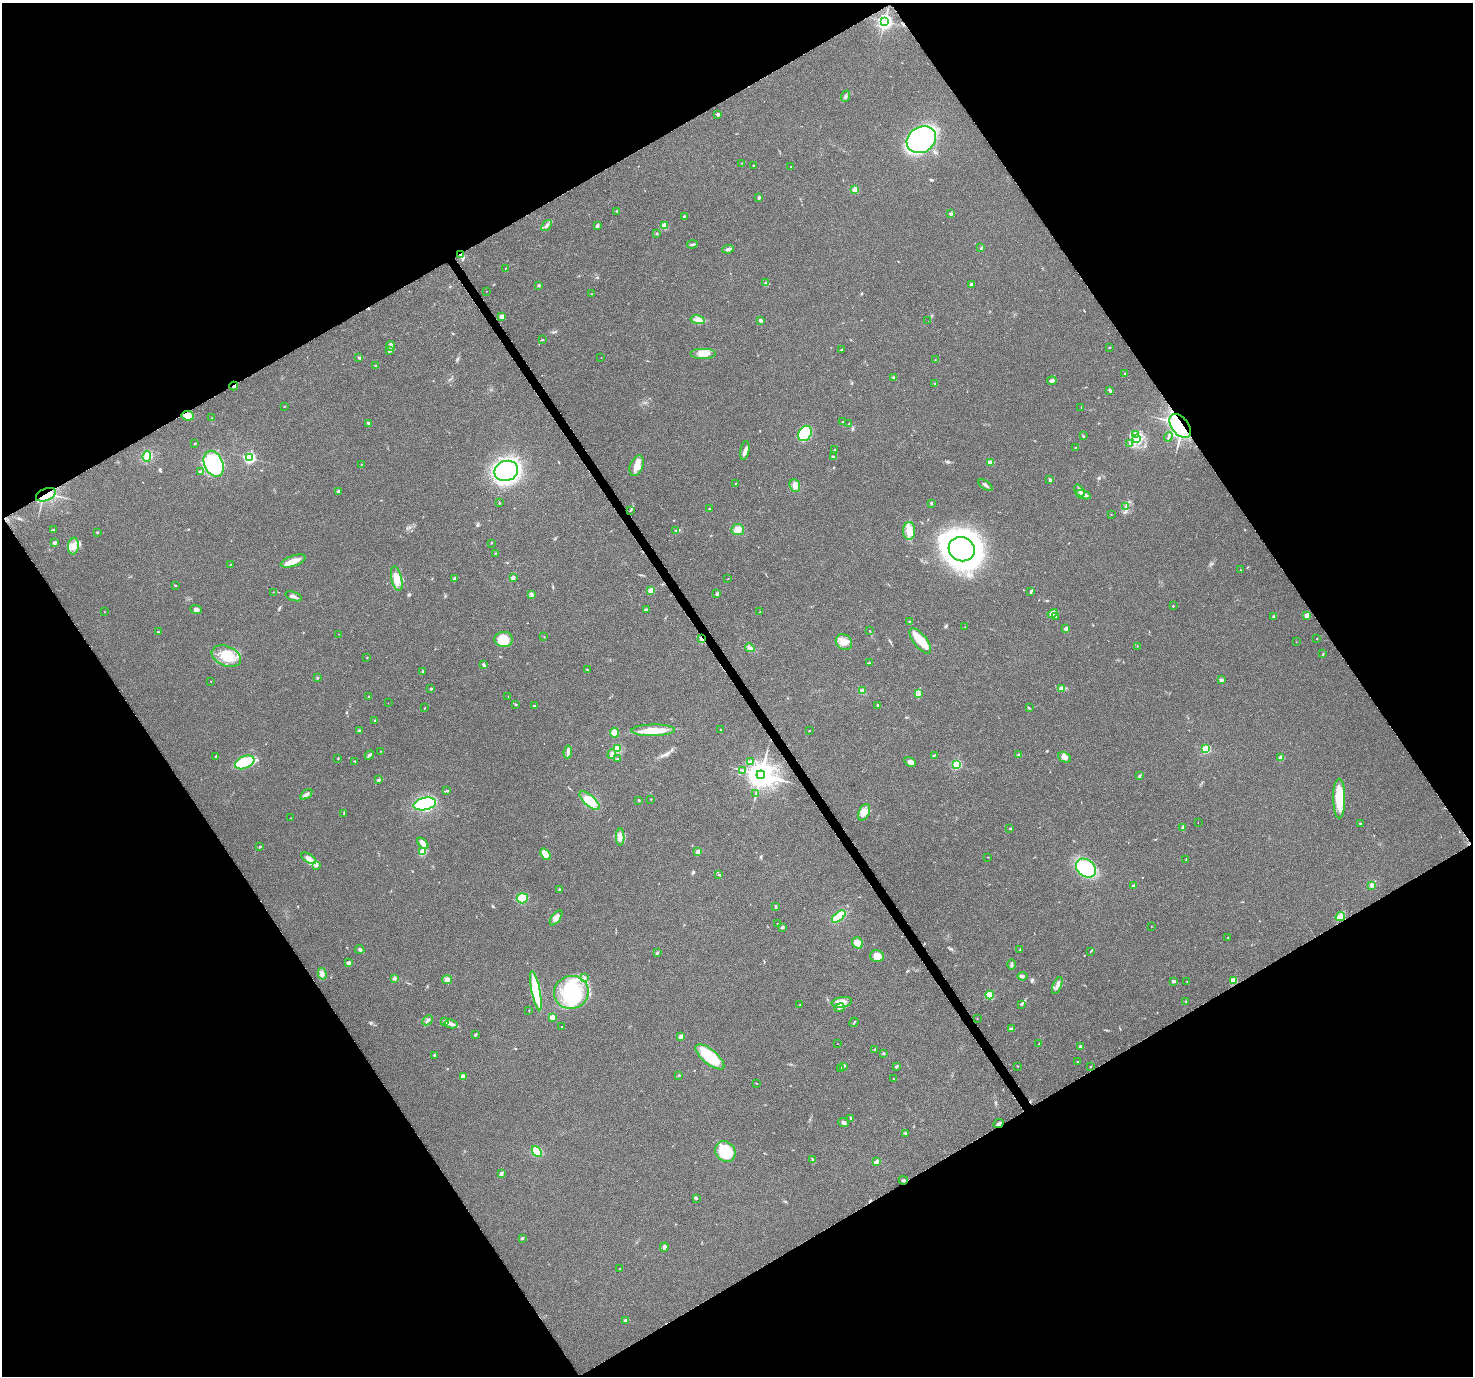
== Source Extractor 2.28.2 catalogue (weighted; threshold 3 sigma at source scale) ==
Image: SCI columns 3-5885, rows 124-5617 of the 5894 x 5802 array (HDU 1 of 3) = the unmasked area's bounding box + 8 px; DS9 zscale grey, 4 x 4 block average (1 PNG px = mean of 4 x 4 image px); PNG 1475 x 1378 px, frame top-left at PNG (2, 3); each listed source drawn as its Kron ellipse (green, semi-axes under 4 px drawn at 4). Shown black and unused: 48% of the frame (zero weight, under 3 of 6 exposures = <1% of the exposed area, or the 3 px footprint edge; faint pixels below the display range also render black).
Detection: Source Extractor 2.28.2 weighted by HDU 2 'WHT'. Background 0.0244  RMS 0.0036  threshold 0.0148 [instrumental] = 3 sigma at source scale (4.09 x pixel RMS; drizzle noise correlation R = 1.36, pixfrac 0.8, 0.0396/0.0396 arcsec/px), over >= 5 px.
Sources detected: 324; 3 inside a brighter object's white glare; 5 cosmic-ray / hot-pixel residue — neither listed nor drawn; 5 coinciding with a brighter row at this scale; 19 inside a brighter listed object's ellipse — not listed separately; the other 292 listed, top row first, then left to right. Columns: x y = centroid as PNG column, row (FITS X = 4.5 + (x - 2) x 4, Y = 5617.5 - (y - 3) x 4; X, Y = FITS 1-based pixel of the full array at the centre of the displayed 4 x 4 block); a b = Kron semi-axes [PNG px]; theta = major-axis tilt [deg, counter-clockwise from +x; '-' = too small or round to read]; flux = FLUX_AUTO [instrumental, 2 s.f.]
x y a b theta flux
885 21 3 2 - 600
845 96 6 2 67 3.3
718 114 3 3 - 2.9
921 140 15 12 34 260
742 163 2 2 - 0.51
753 165 2 2 - 1.6
791 167 2 2 - 0.78
855 190 2 2 - 61
759 197 3 2 - 3
616 211 2 2 - 1.2
951 214 2 2 - 16
684 216 2 2 - 1.4
547 226 6 3 48 5.8
597 226 4 3 - 4
664 226 4 4 - 11
657 234 2 2 - 1.2
692 244 5 2 - 3.2
981 248 2 2 - 2.4
728 249 6 2 7 4.9
461 255 4 3 - 4.6
506 268 2 2 - 0.49
765 283 2 2 - 7.6
971 284 2 2 - 12
539 285 2 2 - 9.8
486 291 2 2 - 0.51
591 294 2 2 - 1.2
502 317 3 3 - 11
698 320 7 4 -12 8.6
761 320 3 3 - 3.7
928 321 2 2 - 1
543 339 2 2 - 0.56
390 346 5 3 - 4.8
1109 347 2 2 - 1.1
841 349 3 2 - 2
389 351 3 2 - 1.6
703 353 13 5 0 19
359 357 3 2 - 2.7
601 358 2 2 - 0.35
935 360 2 2 - 0.62
376 366 3 2 - 1.5
1125 373 2 2 - 1.7
893 377 3 2 - 1.8
1052 381 5 3 - 5
935 383 2 2 - 0.46
234 386 4 2 - 3.3
1110 390 3 2 - 3
284 406 2 2 - 0.93
1081 407 2 2 - 0.58
188 416 6 4 -9 16
212 418 2 2 - 0.76
842 422 2 2 - 1.7
368 423 3 3 - 3.1
849 423 2 2 - 1.2
1180 426 14 8 -51 150
805 433 8 6 56 91
1135 435 2 2 - 2.1
1083 436 3 2 - 2.6
1168 437 5 2 - 2.7
1137 439 3 3 - 5.5
195 443 2 2 - 1.4
1130 443 3 2 - 1.5
1076 448 2 2 - 0.98
745 450 10 3 80 8.5
835 450 2 2 - 0.88
147 456 5 3 - 25
833 457 3 2 - 2.2
250 458 2 2 - 350
990 462 4 4 - 5.6
214 464 13 9 -66 220
361 465 2 2 - 0.64
637 466 11 6 70 22
506 471 12 10 22 660
200 472 3 3 - 3.4
1050 480 2 2 - 4.7
736 483 2 2 - 1.3
986 485 8 2 -34 4.5
795 486 7 5 -66 9.8
338 491 2 2 - 3.9
1080 491 7 2 -54 6.3
46 495 10 6 23 38
1083 495 8 3 -18 11
499 503 2 2 - 1
931 503 3 2 - 2.5
1125 507 3 2 - 2.1
709 509 2 2 - 1.9
630 511 2 2 - 0.46
1111 514 2 2 - 0.65
54 530 4 2 - 2.3
738 530 6 5 - 16
675 531 3 2 - 1.5
909 531 9 6 89 20
97 532 2 2 - 1.7
54 543 2 2 - 15
491 543 2 2 - 0.51
73 546 8 5 84 14
962 549 13 12 - 810
495 553 2 2 - 0.87
293 561 13 5 19 22
230 565 2 2 - 0.83
1240 570 2 2 - 1.2
454 578 3 2 - 2.3
513 578 4 3 - 3.9
397 579 12 5 -77 23
728 579 2 2 - 0.66
176 585 2 2 - 0.83
651 591 2 2 - 61
1031 591 4 2 - 2.4
273 592 2 2 - 0.66
717 594 2 2 - 18
532 595 2 2 - 1
293 596 8 2 -19 5.4
1173 606 2 2 - 1.9
646 609 3 2 - 1.7
196 610 6 4 -20 6.5
104 612 2 2 - 0.49
760 612 3 2 - 1.1
1053 614 5 4 - 10
1307 615 2 2 - 33
1056 617 2 2 - 0.89
1273 617 3 2 - 2.3
910 622 2 2 - 0.95
965 627 2 2 - 0.84
1066 629 2 2 - 27
869 631 2 2 - 0.53
158 632 3 2 - 1.6
339 634 2 2 - 0.61
544 637 2 2 - 0.58
504 639 9 7 -1 43
701 639 3 3 - 3.2
1317 639 2 2 - 0.96
920 641 15 6 -52 32
844 642 9 7 -40 17
1296 642 2 2 - 0.47
1137 646 2 2 - 0.49
750 648 5 3 - 4.8
1323 654 3 2 - 1.1
226 656 15 10 -22 45
367 658 2 2 - 1
869 663 3 2 - 1.2
484 665 3 2 - 4.7
587 670 3 2 - 1.2
422 671 3 2 - 1.2
317 678 2 2 - 1.3
1221 680 2 2 - 17
211 681 2 2 - 0.76
1061 688 4 2 - 3
431 689 2 2 - 5.2
862 691 4 3 - 5.1
919 693 2 2 - 1.8
369 697 3 2 - 1.4
508 697 2 2 - 0.41
388 703 2 2 - 0.36
515 705 2 2 - 1.3
878 705 2 2 - 2.5
534 706 3 2 - 1.4
425 708 3 2 - 0.92
1029 708 3 2 - 1.3
375 721 2 2 - 1.9
720 729 2 2 - 0.94
653 730 22 6 1 41
360 731 2 2 - 1.1
809 731 3 2 - 1.1
614 733 5 4 - 12
618 748 3 2 - 3
1206 749 2 2 - 150
381 751 2 2 - 0.55
568 752 6 4 83 7.5
612 754 5 3 - 4.9
369 755 5 2 - 3.6
934 755 2 2 - 1.3
1019 755 3 3 - 2.8
216 756 3 2 - 1.3
1065 757 7 4 -25 9.7
1281 757 2 2 - 25
338 758 2 2 - 1.2
617 759 3 2 - 1.6
355 761 3 2 - 1.3
245 762 10 6 23 100
750 762 3 3 - 2.7
910 762 6 3 -28 9.8
957 764 2 2 - 180
743 770 2 2 - 0.96
761 775 4 4 - 3100
1140 776 3 2 - 1.7
378 780 3 2 - 3.6
447 791 3 2 - 2.7
756 793 2 2 - 1.4
306 794 7 3 37 6
651 799 2 2 - 0.92
1339 799 20 6 -90 52
590 801 12 5 -41 39
639 801 2 2 - 0.64
425 804 11 6 12 140
864 812 9 5 65 14
344 813 3 2 - 1.5
291 818 2 2 - 0.79
1198 823 2 2 - 0.42
1360 823 2 2 - 1.1
1010 828 2 2 - 1.9
1183 828 4 2 - 4.3
620 837 8 4 -89 11
423 843 7 3 -48 13
260 846 4 2 - 1.6
423 852 4 3 - 16
698 852 2 2 - 33
546 854 6 3 -53 26
987 857 2 2 - 0.6
308 858 8 4 -30 9.4
1186 859 2 2 - 1.2
317 865 4 2 - 1.8
1086 868 11 8 -37 100
719 875 2 2 - 2
1372 885 4 3 - 5
1134 886 3 3 - 5.2
559 890 2 2 - 1.1
522 898 5 5 - 48
775 906 4 2 - 2.2
839 916 8 3 39 60
1340 917 5 3 - 11
556 918 9 4 55 10
778 923 2 2 - 0.76
1151 926 2 2 - 0.41
782 927 4 2 - 2.3
1228 937 2 2 - 1.6
857 943 6 5 - 21
360 950 5 3 - 4.3
1020 950 2 2 - 0.83
1091 951 3 2 - 1.2
657 953 3 2 - 2.3
877 956 7 5 -13 20
348 963 2 2 - 22
1012 964 5 3 - 3.7
322 974 6 4 -74 6.8
1022 976 5 2 - 4.3
395 978 3 2 - 2.5
585 978 2 2 - 0.89
447 980 5 4 - 7.9
1233 980 2 2 - 69
1173 981 3 3 - 3
1187 982 2 2 - 0.59
1057 986 9 3 67 7.9
536 991 20 4 -79 99
571 992 17 16 - 120
990 995 4 3 - 18
1185 1001 2 2 - 0.66
842 1002 10 5 8 14
1021 1004 2 2 - 1.9
800 1005 2 2 - 0.86
839 1008 5 3 - 4.3
529 1010 2 2 - 0.98
552 1017 2 2 - 40
977 1018 2 2 - 0.39
427 1020 6 2 43 3.6
445 1021 3 3 - 3.2
854 1022 5 2 - 2
451 1024 7 3 -12 5.9
561 1027 2 2 - 0.64
1011 1029 2 2 - 0.98
475 1035 3 2 - 2.7
681 1036 2 2 - 29
837 1044 2 2 - 0.43
1039 1044 3 2 - 1.4
1080 1047 4 3 - 3.9
875 1049 4 2 - 1.6
883 1053 2 2 - 2.5
434 1055 3 2 - 1.6
710 1057 18 7 -39 72
1078 1062 2 2 - 0.64
843 1066 2 2 - 1.3
897 1066 3 2 - 2.9
1017 1066 2 2 - 0.69
1090 1067 2 2 - 0.74
841 1068 3 2 - 0.8
678 1075 2 2 - 0.65
463 1077 4 3 - 10
893 1079 2 2 - 1.3
757 1083 2 2 - 0.65
851 1118 4 2 - 2.2
844 1123 5 3 - 6
999 1124 6 2 26 4.7
906 1133 4 2 - 3.3
537 1152 6 4 -50 36
725 1152 11 9 -48 78
813 1160 4 2 - 1.9
876 1162 4 2 - 8.4
501 1174 4 3 - 3.5
903 1180 4 2 - 2.8
696 1198 2 2 - 0.85
522 1238 3 2 - 1.7
664 1247 4 3 - 5.6
619 1269 2 2 - 0.86
625 1321 2 2 - 20
Overlapping masked pixels (flux is a lower limit): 7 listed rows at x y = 461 255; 234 386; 188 416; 1180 426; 46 495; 701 639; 999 1124
Diffuse or blended objects may show on this block-average render without a row.